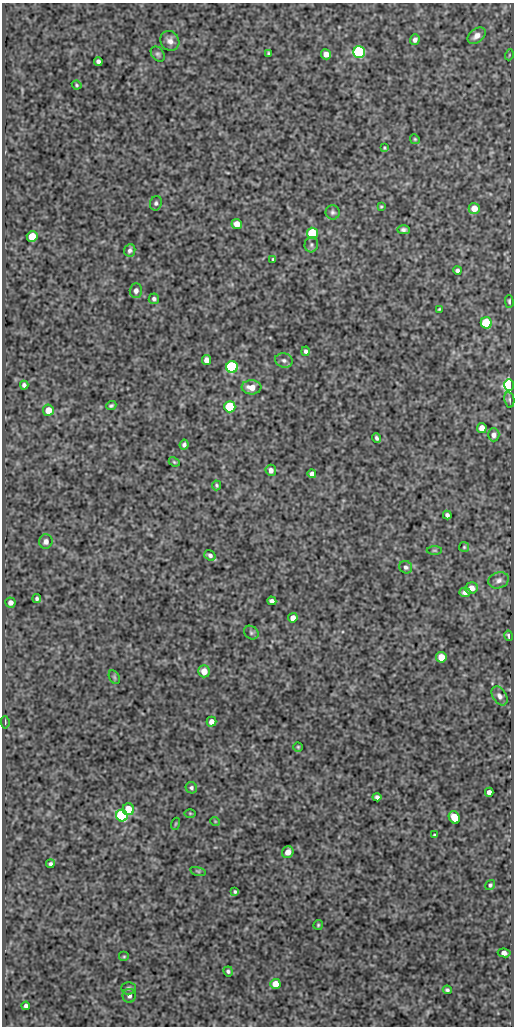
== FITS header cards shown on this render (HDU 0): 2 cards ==
NAXIS1  =                  512
NAXIS2  =                 1024

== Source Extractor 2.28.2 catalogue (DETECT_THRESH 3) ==
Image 512 x 1024 px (HDU 0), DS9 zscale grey, 1 PNG px = 1 image px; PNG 516 x 1028 px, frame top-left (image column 1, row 1024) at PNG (2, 3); each listed source drawn as its Kron ellipse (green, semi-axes under 4 px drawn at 4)
Background 94.5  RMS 0.52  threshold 1.57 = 3 sigma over >= 5 px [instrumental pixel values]
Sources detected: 94; all 94 listed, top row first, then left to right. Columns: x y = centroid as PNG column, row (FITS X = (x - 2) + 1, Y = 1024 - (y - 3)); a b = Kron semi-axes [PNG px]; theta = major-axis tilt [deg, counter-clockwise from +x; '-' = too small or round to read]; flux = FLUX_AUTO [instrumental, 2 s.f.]
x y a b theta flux
477 36 10 6 37 220
415 40 5 4 - 120
170 41 10 9 - 200
359 52 6 6 - 7200
268 53 3 3 - 47
158 54 8 6 -51 77
326 54 5 5 - 230
509 55 5 3 - 34
98 61 4 4 - 100
77 85 5 3 - 43
415 139 5 4 - 49
384 148 4 3 - 40
156 203 7 6 - 90
381 207 4 3 - 39
474 208 5 5 - 400
333 212 7 7 - 89
237 224 5 5 - 400
403 230 6 4 -1 92
312 233 5 5 - 2900
32 236 5 5 - 920
311 245 8 6 75 88
130 250 6 5 - 93
273 259 4 4 - 41
457 270 4 4 - 100
136 291 7 6 - 150
154 299 5 5 - 94
509 301 6 3 -89 59
439 309 3 2 - 35
486 323 5 5 - 2500
306 351 5 4 - 82
206 360 5 4 - 240
284 360 9 7 -16 120
232 367 6 6 - 4600
24 385 4 4 - 97
509 385 6 5 - 13000
251 387 10 7 -2 360
509 400 8 5 -81 69
111 406 5 4 - 62
230 407 5 5 - 3200
48 410 5 5 - 510
482 428 5 5 - 330
494 435 6 5 - 150
377 438 4 3 - 78
184 445 5 4 - 92
174 462 6 4 -23 46
271 470 6 5 - 170
312 474 4 4 - 130
217 485 5 4 - 55
447 515 4 4 - 100
46 541 7 6 - 160
464 547 5 5 - 47
434 550 8 3 0 44
210 555 6 5 - 100
406 567 7 6 - 97
499 580 10 8 19 160
471 588 6 5 - 310
465 592 5 4 - 150
37 599 4 3 - 72
272 601 4 4 - 130
10 603 5 5 - 170
293 618 5 4 - 240
251 633 8 6 -39 83
509 636 5 3 - 69
441 657 5 5 - 570
204 671 6 5 - 390
114 677 7 5 -61 56
499 696 10 7 -56 150
5 722 6 4 -84 63
211 722 5 5 - 210
298 747 4 4 - 44
191 788 6 5 - 78
489 792 4 4 - 170
377 797 4 4 - 100
128 809 6 5 - 670
190 813 6 4 -1 40
122 816 6 5 - 5600
454 817 6 5 - 750
215 821 5 3 - 27
175 824 6 4 70 36
434 835 3 3 - 39
288 852 6 5 - 280
50 864 4 4 - 77
198 871 8 3 -13 52
490 885 5 4 - 58
235 892 4 3 - 58
318 925 5 4 - 47
504 953 6 4 -7 220
124 957 5 5 - 48
228 971 5 4 - 70
275 984 5 5 - 450
128 988 7 6 - 89
447 990 4 4 - 68
129 996 7 6 - 110
26 1006 4 4 - 100

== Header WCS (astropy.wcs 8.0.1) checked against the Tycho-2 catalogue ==
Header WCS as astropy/WCSLIB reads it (CRVAL/CRPIX/CD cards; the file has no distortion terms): RA---SIN/DEC--SIN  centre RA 14:00:52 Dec +54:48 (210.22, +54.80 deg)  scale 1 arcsec/px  FOV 8.5' x 17.1'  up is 0 deg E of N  parity normal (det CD < 0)
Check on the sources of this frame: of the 60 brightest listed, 3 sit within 1.8 arcsec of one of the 5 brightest Tycho-2 stars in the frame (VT <= 12.77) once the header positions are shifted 0.35 arcsec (0.35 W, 0.03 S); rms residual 0.60 arcsec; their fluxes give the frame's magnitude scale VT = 22.06 - 2.5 log10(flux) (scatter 0.01 mag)
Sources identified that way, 3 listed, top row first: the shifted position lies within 1.8 arcsec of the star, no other Tycho-2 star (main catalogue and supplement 1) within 3.6 arcsec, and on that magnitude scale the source's flux lands within +1.5 / -3 mag of the star's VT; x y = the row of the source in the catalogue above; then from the Tycho-2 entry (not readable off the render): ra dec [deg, ICRS J2000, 3 dp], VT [Tycho-2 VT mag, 2 dp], TYC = Tycho-2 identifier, HIP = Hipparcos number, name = IAU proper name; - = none
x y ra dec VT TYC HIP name
359 52 210.166 +54.929 12.77 3852-155-1 - -
509 385 210.094 +54.836 11.77 3852-123-1 - -
122 816 210.281 +54.717 12.69 3852-37-1 - -